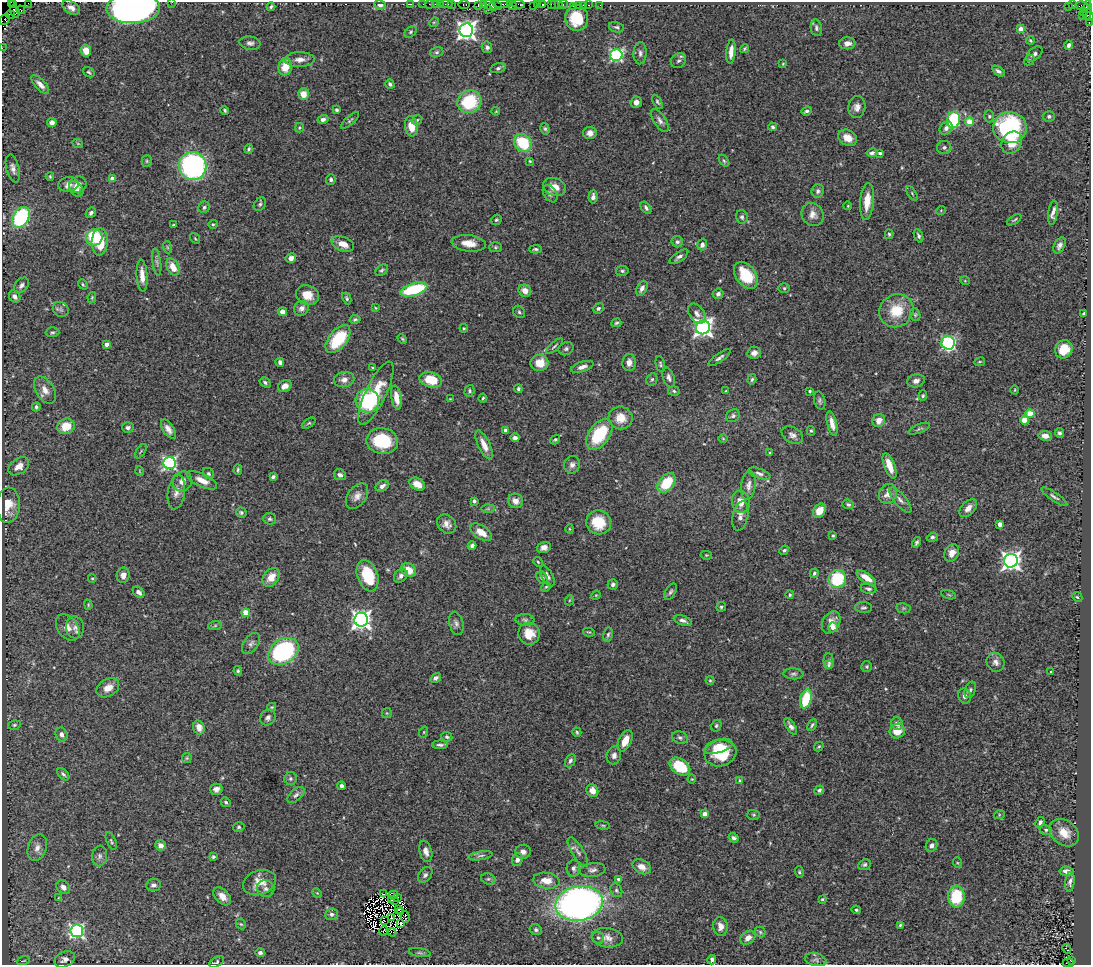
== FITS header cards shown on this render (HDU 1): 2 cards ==
NAXIS1  =                 1089
NAXIS2  =                  963

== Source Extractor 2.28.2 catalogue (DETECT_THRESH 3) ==
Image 1089 x 963 px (HDU 1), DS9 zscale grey, 1 PNG px = 1 image px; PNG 1093 x 967 px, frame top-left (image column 1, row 963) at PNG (2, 2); each listed source drawn as its Kron ellipse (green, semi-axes under 4 px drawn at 4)
Background 1.11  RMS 0.046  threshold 0.137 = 3 sigma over >= 5 px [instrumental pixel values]
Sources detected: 481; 16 with non-positive FLUX_AUTO (blend fragments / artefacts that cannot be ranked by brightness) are neither listed nor drawn; the other 465 listed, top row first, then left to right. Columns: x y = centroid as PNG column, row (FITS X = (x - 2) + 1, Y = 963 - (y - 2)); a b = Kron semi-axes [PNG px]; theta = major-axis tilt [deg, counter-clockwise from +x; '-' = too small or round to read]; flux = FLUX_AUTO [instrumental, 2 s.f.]
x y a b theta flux
11 2 2 2 - 11
172 2 3 2 - 4.6
28 3 2 2 - 47
13 4 2 2 - 7.2
411 4 3 2 - 28
423 4 2 2 - 21
429 4 2 2 - 21
436 4 3 2 - 100
440 4 2 2 - 43
446 4 6 2 0 58
452 4 2 2 - 33
464 4 5 3 - 58
502 4 9 3 -2 290
518 4 7 3 -7 190
537 4 3 2 - 74
551 4 2 2 - 100
554 4 3 2 - 94
559 4 3 2 - 99
563 4 5 3 - 130
380 5 6 4 -11 15
478 5 4 2 - 86
483 5 4 2 - 96
490 5 7 4 -39 220
496 5 6 3 -21 400
512 5 5 3 - 250
534 5 4 3 - 120
543 5 3 3 - 190
579 5 3 3 - 84
583 5 2 2 - 20
589 5 3 2 - 83
600 5 2 2 - 18
1072 5 4 2 - 320
574 6 3 2 - 58
1069 6 3 2 - 57
1083 6 7 3 -15 78
271 7 4 3 - 4.6
71 8 9 6 -33 18
133 8 27 15 2 1200
21 10 4 3 - 72
489 10 3 2 - 43
1088 10 10 4 86 370
15 11 6 3 -70 150
1083 12 3 2 - 36
10 15 4 2 - 71
1086 15 3 2 - 99
1082 16 2 2 - 43
1089 17 4 2 - 110
577 18 13 11 -79 120
4 20 6 4 49 230
434 22 5 4 - 3.4
1089 22 2 2 - 41
616 27 8 5 -13 6.9
816 28 8 5 -80 7.9
1021 29 4 4 - 26
466 30 7 6 - 1600
411 32 7 5 43 5
1030 40 4 2 - 3.3
250 43 10 6 -8 11
847 43 8 6 3 21
1069 45 5 4 - 9.3
487 47 6 5 - 9.2
2 48 2 2 - 28
745 49 5 2 - 3.8
86 51 6 5 - 32
437 52 7 5 16 5.9
731 52 12 4 84 25
640 53 11 6 88 12
1035 54 9 5 42 9.5
616 55 6 6 - 470
300 60 15 7 1 23
1029 60 6 4 43 3.9
678 61 8 7 - 8.8
783 64 4 3 - 2.6
285 67 9 6 83 55
498 68 8 5 15 6.8
998 71 7 4 -36 8.2
89 72 6 4 -33 5.4
40 84 12 5 -47 18
390 84 5 4 - 6.9
303 94 6 5 - 36
469 102 12 11 - 170
636 102 6 5 - 16
657 102 8 4 -60 5.4
857 107 11 8 80 19
225 110 4 3 - 4.5
337 110 4 3 - 5.7
496 111 4 3 - 2.6
807 111 5 4 - 7.5
989 116 6 5 - 5.3
1049 116 6 5 - 6.3
323 119 5 4 - 12
350 120 11 3 41 5.6
417 120 5 4 - 3.9
660 120 13 6 -56 13
953 120 8 6 77 220
52 122 5 4 - 16
970 122 4 4 - 65
411 126 10 6 -84 53
773 127 4 4 - 5.2
1010 127 17 15 -1 400
299 128 5 3 - 4
946 128 7 6 - 12
545 129 6 4 -73 5.4
590 133 7 6 - 16
848 138 10 7 -32 33
523 143 10 8 -43 140
1012 143 12 9 56 53
78 144 5 3 - 3.1
944 147 7 6 - 8.5
249 149 5 3 - 5.5
872 153 5 4 - 9.1
880 153 4 3 - 5.9
147 161 5 5 - 4.6
530 161 4 3 - 3.3
724 161 7 4 -53 4.9
193 166 14 13 - 590
13 168 14 6 -75 16
50 176 4 3 - 3.4
113 179 4 4 - 29
331 180 5 5 - 7.1
68 185 10 7 6 17
78 185 9 8 - 15
555 187 11 8 -22 31
76 189 8 6 -50 12
818 191 7 6 - 9.4
912 193 8 3 -57 4
550 194 9 6 -56 9.7
593 197 7 4 85 12
867 201 18 7 85 46
260 204 7 5 54 6.3
848 206 4 3 - 2.3
204 207 6 5 - 7.1
646 208 7 4 -55 8.1
941 210 5 3 - 2.4
91 213 6 4 46 9.5
1053 213 12 4 82 14
813 214 12 10 -59 22
21 217 11 8 61 300
742 217 6 6 - 7.7
496 220 6 5 - 4.5
1014 220 8 3 32 4.1
213 224 5 4 - 3.6
174 225 3 2 - 3.6
889 234 5 4 - 3.9
919 236 7 4 -67 7
94 237 8 8 - 160
195 238 6 3 -54 3.5
100 242 14 8 87 76
677 242 6 5 - 7
469 243 17 8 -7 41
343 244 12 7 -22 38
702 245 5 4 - 13
1059 245 9 5 61 12
167 247 6 4 -71 4.5
495 247 6 5 - 5.1
535 249 6 3 3 5.4
679 257 11 4 34 10
291 258 5 4 - 16
157 262 14 4 -82 8.7
173 267 9 6 -63 41
382 270 7 5 38 6.1
622 271 6 5 - 6
746 275 15 10 -53 110
142 276 16 5 -86 26
965 281 5 3 - 2.5
83 284 5 4 - 4.7
21 285 9 6 50 10
642 288 8 5 64 12
784 288 6 5 - 5.2
414 290 14 6 16 200
525 291 6 6 - 28
718 294 5 5 - 9.6
307 295 12 9 -21 41
15 296 6 5 - 12
92 297 5 4 - 3.5
347 298 6 4 -62 5.2
302 308 8 7 - 16
376 308 3 2 - 2.5
598 308 5 5 - 6.4
61 309 8 7 - 11
896 311 17 16 - 88
282 312 4 4 - 17
519 312 6 5 - 6.2
1084 313 3 3 - 4.7
697 314 11 7 -54 15
915 315 6 5 - 5.2
355 319 6 4 12 5.6
616 323 5 3 - 4.7
703 327 7 6 - 1600
464 328 4 4 - 3.4
52 332 7 5 2 5.8
338 339 16 9 51 150
402 339 5 4 - 3.7
948 343 7 6 - 480
107 344 4 3 - 17
554 346 10 3 42 5.3
566 349 8 6 30 7.4
1064 349 9 8 - 60
754 353 7 6 - 14
720 358 13 4 35 9.5
280 362 4 4 - 7
980 362 5 3 - 2.9
540 363 9 8 - 48
629 363 8 6 89 17
660 364 8 4 -77 5.1
582 367 12 5 18 14
373 368 4 3 - 3.8
669 377 10 5 -71 11
652 379 6 5 - 5.5
752 379 5 4 - 5.2
344 380 10 7 10 19
431 380 11 7 -15 72
916 381 9 6 14 15
265 382 6 4 -33 6.7
285 386 7 5 29 21
518 389 4 4 - 4.8
45 390 15 9 -58 27
1015 390 4 3 - 2.3
469 391 6 5 - 5.5
674 391 6 5 - 5.5
726 391 2 2 - 2.3
810 391 3 3 - 4.1
376 393 34 10 64 96
923 396 5 4 - 4.5
396 398 12 5 -80 32
483 398 4 3 - 3.6
450 399 3 3 - 2.3
367 401 12 11 - 240
820 401 9 5 -76 7.5
36 407 4 4 - 7.1
1030 414 4 4 - 64
733 416 7 6 - 7.9
621 418 12 11 - 43
879 420 7 6 - 28
1024 420 4 4 - 51
309 423 7 4 35 4.2
832 424 12 5 -77 20
66 426 9 7 23 60
128 428 6 5 - 8.6
168 429 11 5 -57 18
919 429 11 4 23 6.7
505 430 4 3 - 8.2
811 431 5 4 - 4
1059 433 5 4 - 7.1
599 434 17 10 55 170
792 435 11 7 -30 14
1045 436 7 5 -9 21
515 438 4 4 - 11
723 438 5 3 - 2.5
555 440 5 3 - 4.1
382 441 16 13 -9 150
484 445 16 6 -65 32
141 451 8 3 55 3.6
770 453 3 3 - 3.5
169 463 6 6 - 660
572 465 9 7 75 14
19 466 11 7 36 30
890 466 13 5 -69 43
238 470 5 3 - 4.6
140 471 5 3 - 2.2
759 473 11 5 -19 10
208 474 6 5 - 5.7
340 475 6 5 - 10
273 477 4 3 - 8.3
202 480 16 6 -25 33
182 481 10 9 - 21
667 483 11 7 49 100
417 484 8 6 -30 39
748 485 14 7 82 18
382 486 7 5 32 13
176 492 17 8 82 21
888 494 10 8 65 27
357 496 14 9 55 21
1054 497 15 4 -34 9.5
900 500 16 6 -50 14
474 501 4 4 - 5.7
515 501 8 7 - 24
741 502 11 9 -83 33
848 504 6 4 -23 6.2
8 505 18 11 86 46
968 508 11 6 46 20
488 509 7 4 1 5.1
819 511 8 5 56 46
241 512 5 5 - 6.2
740 516 15 7 78 19
269 519 6 6 - 6.1
599 522 12 12 - 86
447 524 10 8 -46 21
1000 524 4 4 - 27
569 529 5 3 - 2.9
481 532 12 6 -33 39
833 535 3 2 - 3.6
932 537 5 4 - 6.4
917 542 5 3 - 6.4
472 546 4 4 - 9.3
544 547 7 5 18 14
784 550 5 4 - 5.3
952 553 9 7 62 23
706 555 6 4 -11 3.6
1011 561 7 7 - 1600
538 562 5 4 - 4
409 570 8 6 -41 45
814 573 5 4 - 5
123 575 8 6 79 17
367 576 16 10 -70 120
401 576 7 6 - 13
547 576 11 5 -61 11
271 577 10 7 52 42
92 578 4 4 - 3.1
542 578 6 5 - 10
866 578 11 5 -34 34
837 579 9 9 - 160
613 584 5 5 - 7.9
546 587 5 4 - 3.5
868 589 8 4 -11 7.5
139 592 7 5 -41 13
670 592 9 5 62 6.7
596 595 5 4 - 2.9
790 595 4 4 - 4.2
949 595 8 3 -19 3.9
1077 597 5 4 - 4.3
570 600 5 3 - 2.7
88 605 5 4 - 3.9
721 607 5 4 - 4.6
863 608 8 5 -3 6.5
903 608 7 5 -11 5.9
246 613 4 4 - 74
361 620 7 7 - 1600
525 620 9 6 -2 7.8
683 620 9 4 -17 12
831 622 12 8 61 29
456 623 12 7 -75 12
215 625 7 4 2 5.2
68 627 14 10 -52 27
75 627 11 9 -83 16
833 627 5 5 - 22
589 632 6 3 -12 3.6
529 634 11 11 - 46
608 635 7 5 77 5.9
251 643 12 7 55 12
283 651 16 12 34 450
829 661 8 5 -86 7.2
996 662 10 8 -57 15
829 665 5 4 - 4.8
867 667 5 5 - 4.6
238 671 5 4 - 4
1051 672 3 3 - 3.4
793 674 10 5 -5 7.9
436 678 6 4 34 10
710 680 4 4 - 3.2
108 688 12 8 30 31
970 690 8 5 67 7
964 696 8 6 -73 12
806 699 10 5 73 120
272 707 4 3 - 3.8
387 713 5 5 - 3.2
268 718 8 7 - 11
897 724 6 5 - 14
14 725 6 5 - 4.9
812 725 6 3 63 4.7
716 726 6 5 - 5.3
791 726 9 4 -57 12
199 727 7 5 -71 23
897 731 8 7 - 44
424 732 5 3 - 3.5
577 732 5 4 - 4.4
61 734 7 6 - 14
447 737 5 4 - 5.5
680 738 8 6 -21 8
625 741 11 6 65 44
440 745 7 3 0 7.8
718 746 15 6 16 30
819 746 5 4 - 3.9
720 753 16 13 16 110
614 755 9 7 76 14
187 758 5 5 - 4.2
570 761 7 5 65 8
680 766 11 7 -35 120
63 774 7 4 -44 6.8
290 778 6 6 - 6.4
692 779 4 4 - 3.1
740 781 4 4 - 7.6
342 786 4 3 - 9.1
216 789 6 5 - 16
819 790 5 4 - 7.2
592 791 6 6 - 21
296 795 10 5 41 8.9
226 802 5 4 - 6.2
705 814 4 4 - 29
754 815 6 5 - 4.4
999 815 5 3 - 3.3
1040 822 6 4 63 10
603 825 7 3 -8 4.1
239 827 6 4 14 5.3
1046 830 6 5 - 6.2
1064 833 16 12 -39 51
734 838 5 4 - 8.5
111 841 9 4 -66 5.8
161 845 5 5 - 16
932 845 6 5 - 11
37 848 14 9 71 22
426 851 11 6 -74 15
523 852 8 7 - 14
578 852 17 5 -58 16
100 856 10 7 84 12
481 856 12 4 9 8.4
213 857 4 4 - 5.4
517 860 6 5 - 11
958 863 5 3 - 3.3
865 865 6 5 - 6.4
642 867 9 6 -27 24
573 868 8 6 85 12
593 870 13 7 7 13
1067 871 7 4 -5 16
799 872 6 4 -74 4.3
425 875 9 6 52 8.8
488 879 7 5 -18 6.6
619 879 3 3 - 8.1
546 881 13 8 -6 37
259 882 17 12 20 45
1070 882 10 4 84 9.3
153 885 7 6 - 12
63 887 8 6 -46 19
266 889 9 8 - 11
616 890 7 5 -60 6.8
317 893 5 4 - 3.3
383 894 3 2 - 17
393 895 5 3 - 0.77
222 896 11 6 -46 22
397 897 3 3 - 3.9
956 897 11 8 87 150
58 898 4 2 - 2
822 899 4 3 - 3.3
392 900 2 2 - 0.98
395 900 2 2 - 3.9
579 903 24 17 9 1500
399 909 3 2 - 2
856 910 4 4 - 5.4
401 912 3 2 - 4.3
332 914 6 6 - 10
392 917 2 2 - 2.2
405 917 6 3 -83 2.1
384 920 2 2 - 3.9
241 924 6 4 -42 4.2
401 924 3 3 - 8.6
900 925 4 3 - 3.8
720 926 9 7 -85 21
536 930 6 5 - 6.7
77 931 6 6 - 660
384 931 5 2 - 0.93
392 932 4 2 - 3.5
760 932 6 4 -48 4.6
598 938 6 6 - 6.6
607 938 16 9 -9 25
748 938 8 6 38 22
1067 949 5 2 - 1.8
260 953 4 3 - 6.7
420 953 11 4 -9 6.4
65 959 10 7 25 16
712 960 5 4 - 7.8
816 960 11 6 -13 10
23 961 7 3 19 3.2
1071 961 4 2 - 190
217 962 8 4 30 6.2
1068 963 6 2 1 260
At the frame edge (FLAGS 8, measured only in part): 9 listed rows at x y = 11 2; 172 2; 28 3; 133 8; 1089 17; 4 20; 1089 22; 2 48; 1068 963
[16 non-positive-flux detections neither listed nor drawn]